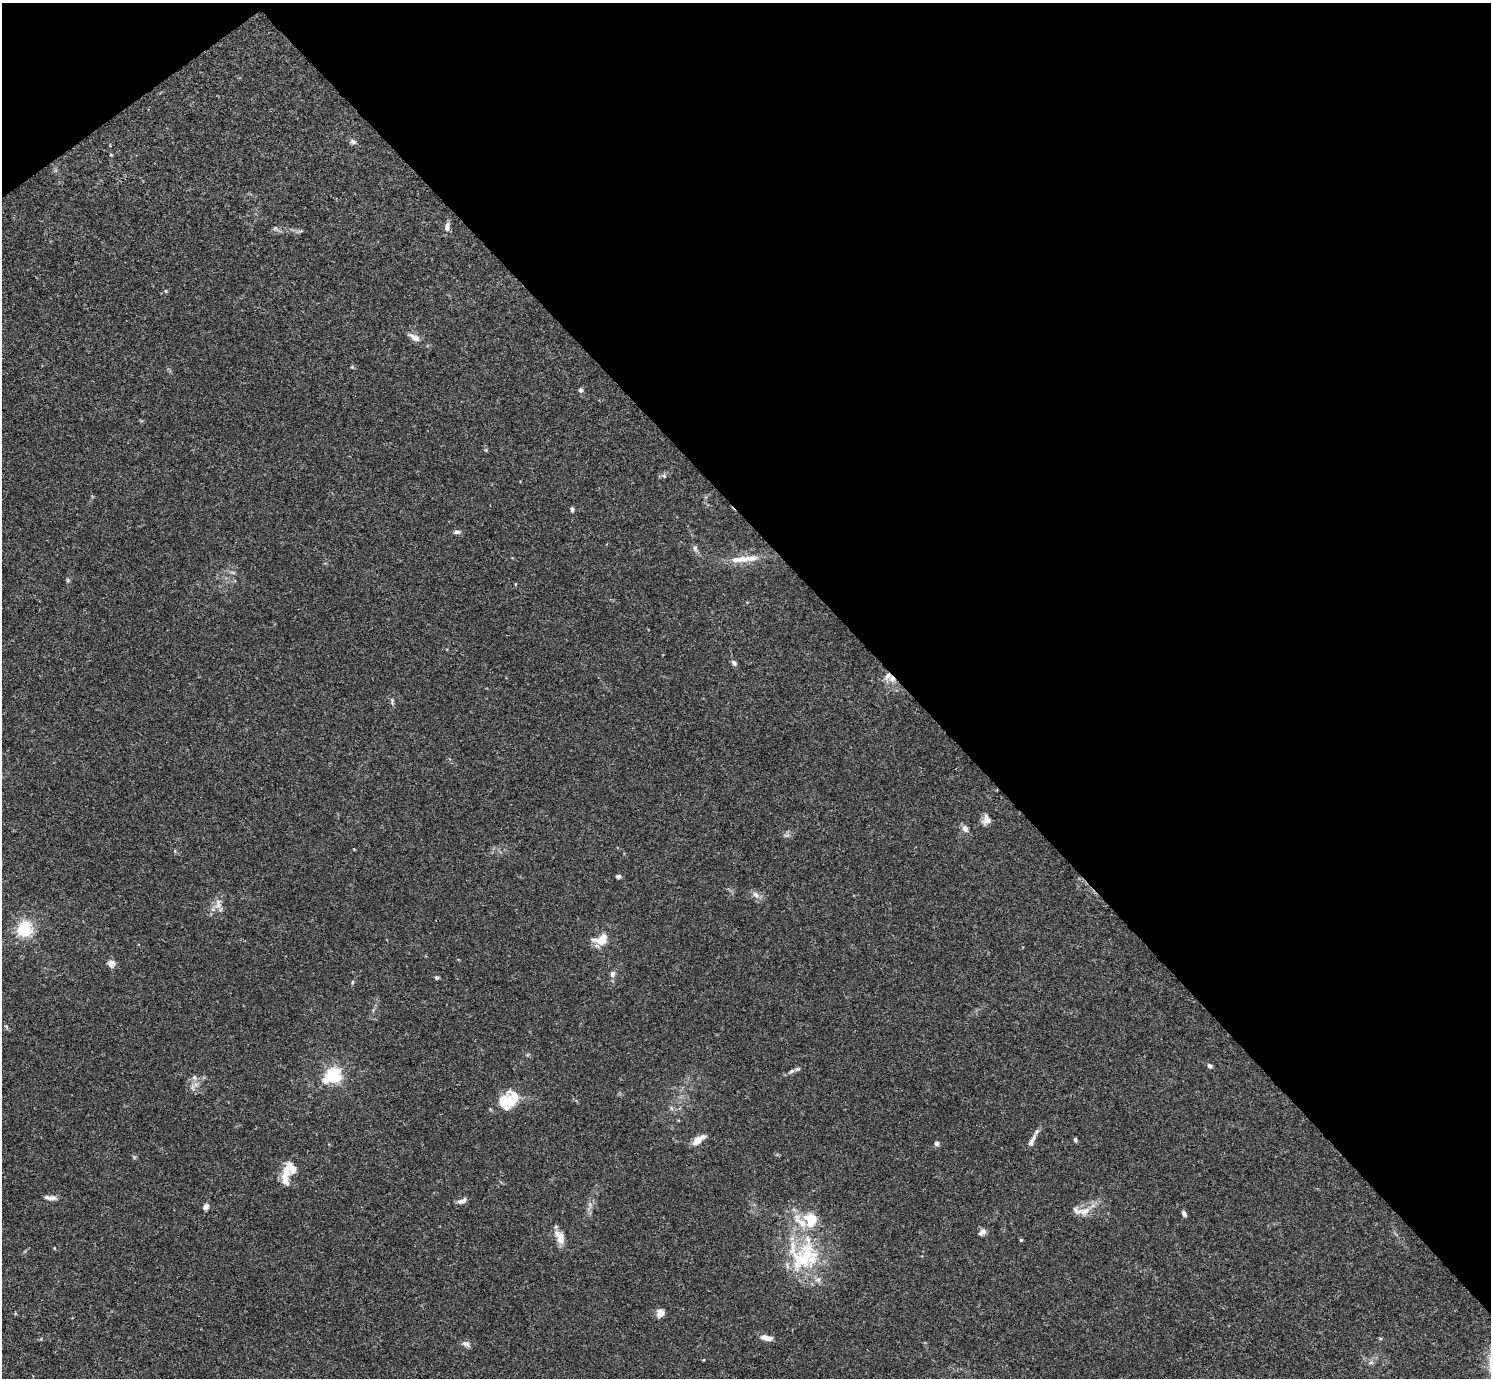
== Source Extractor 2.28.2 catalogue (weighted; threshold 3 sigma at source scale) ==
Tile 3 of 4 x 4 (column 3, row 1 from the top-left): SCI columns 2980-4468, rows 4285-5660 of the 5962 x 5959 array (HDU 1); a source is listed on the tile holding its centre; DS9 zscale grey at full resolution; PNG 1493 x 1380 px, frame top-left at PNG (2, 3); no overlay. Shown black and unused: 41% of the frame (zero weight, under 3 of 4 exposures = <1% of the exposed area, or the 3 px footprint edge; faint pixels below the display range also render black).
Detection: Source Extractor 2.28.2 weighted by HDU 2 'WHT'; one run over the whole footprint, this tile lists its part. Background 0.0164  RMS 0.0022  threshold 0.00968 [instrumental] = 3 sigma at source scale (4.5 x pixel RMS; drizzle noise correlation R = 1.50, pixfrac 1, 0.05/0.05 arcsec/px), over >= 5 px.
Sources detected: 66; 1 inside a brighter object's white glare — not listed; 11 inside a brighter listed object's ellipse — not listed separately; the other 54 listed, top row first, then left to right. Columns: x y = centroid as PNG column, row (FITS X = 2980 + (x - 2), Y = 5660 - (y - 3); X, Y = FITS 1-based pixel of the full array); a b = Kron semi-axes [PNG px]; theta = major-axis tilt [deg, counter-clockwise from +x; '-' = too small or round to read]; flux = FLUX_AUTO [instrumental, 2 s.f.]
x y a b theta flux
353 141 8 6 -23 0.64
111 155 5 3 - 0.18
447 227 11 6 79 1.1
275 228 7 4 44 0.37
166 291 5 4 - 0.24
415 337 16 8 -32 1.6
581 390 6 5 - 0.53
664 476 6 5 - 0.41
572 509 6 4 -79 0.45
457 532 8 5 10 0.63
695 548 9 6 -60 0.63
744 559 16 9 5 2
68 580 6 4 -90 0.29
734 663 7 5 -51 0.62
892 679 10 7 -46 1.4
392 701 9 5 -87 0.46
986 819 10 8 86 1.7
965 828 8 7 - 0.98
618 876 5 4 - 0.66
756 895 10 7 -33 1
218 904 17 9 77 1.7
24 929 6 6 - 44
601 940 14 10 16 4
111 963 7 7 - 1.7
612 974 8 7 - 0.76
437 977 5 4 - 0.45
352 982 6 4 88 0.25
6 1026 6 3 -19 0.25
1210 1066 6 5 - 0.56
797 1069 7 5 16 0.54
333 1075 6 5 - 56
194 1077 7 6 - 0.68
325 1081 7 7 - 1.5
193 1088 7 4 -71 0.48
507 1102 22 21 - 5.6
698 1140 15 6 36 2.4
1075 1140 4 3 - 0.49
1031 1141 19 6 65 1.3
937 1143 4 4 - 1.1
134 1157 6 4 -47 0.28
286 1172 31 9 81 3.8
50 1198 16 6 -5 1.1
462 1201 14 6 22 0.95
206 1207 7 6 - 0.97
1085 1211 16 10 25 2.3
1184 1214 7 4 -60 0.62
982 1232 8 5 41 1.2
560 1237 16 10 -66 2.7
1021 1240 4 4 - 0.29
808 1254 49 32 -77 18
660 1313 8 7 - 1.7
767 1338 15 6 -10 1.6
466 1344 10 7 -22 0.86
1371 1362 7 4 0 0.42
Overlapping masked pixels (flux is a lower limit): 1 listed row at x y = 892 679